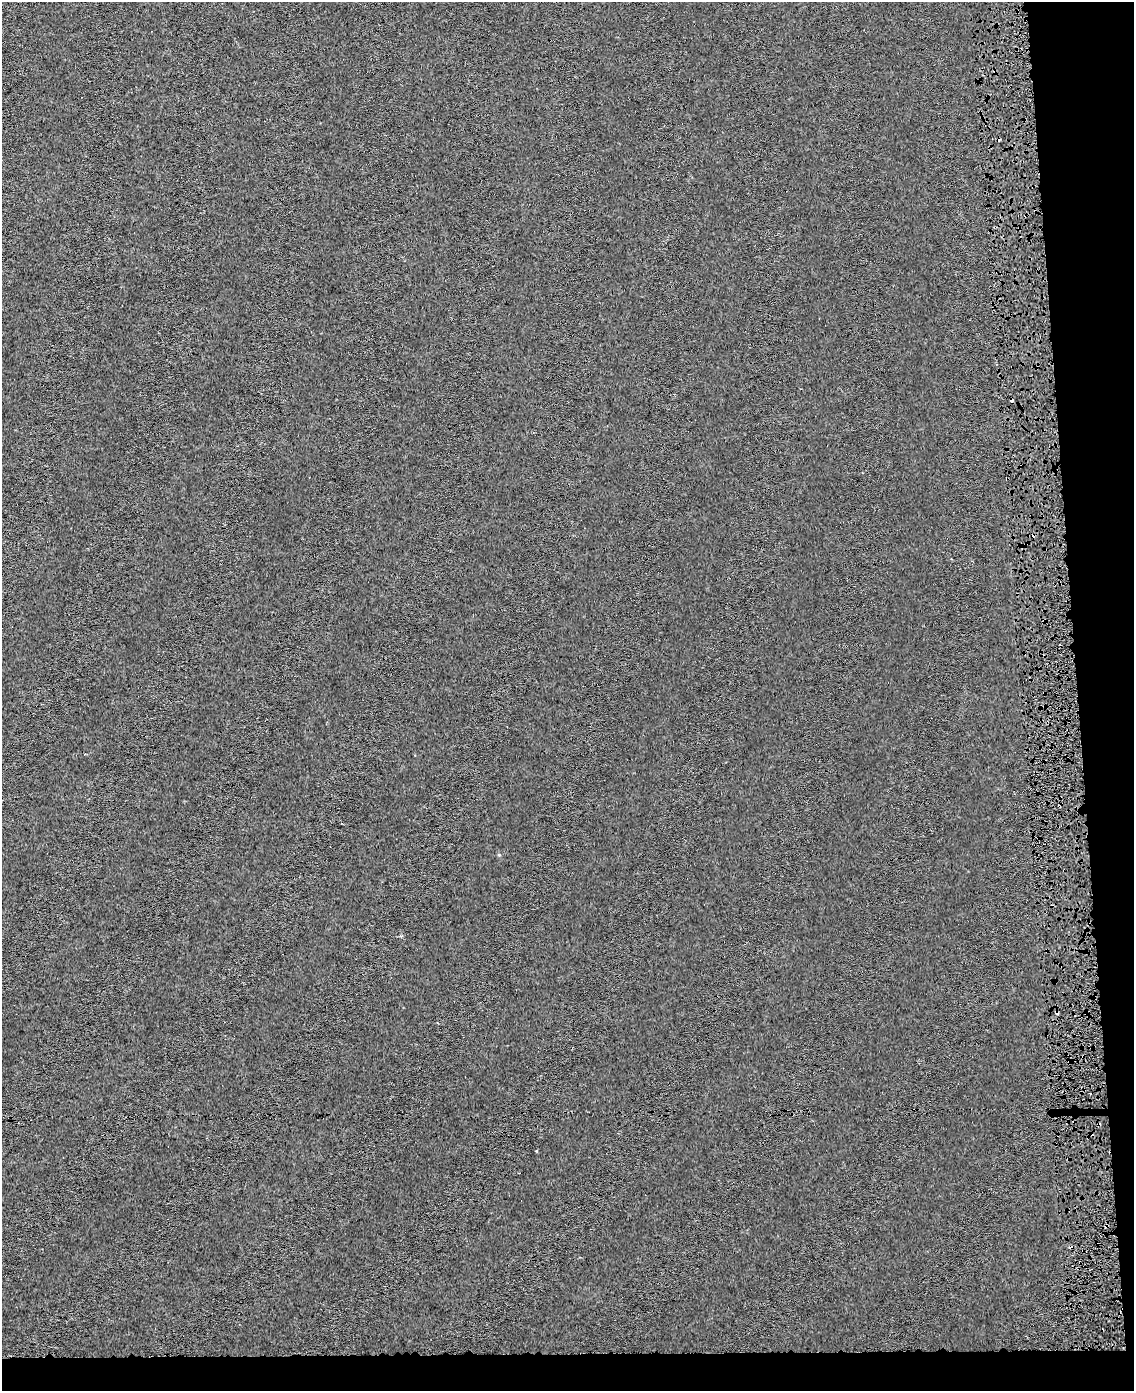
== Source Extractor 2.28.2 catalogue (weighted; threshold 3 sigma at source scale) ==
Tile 12 of 4 x 3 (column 4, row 3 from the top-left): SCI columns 3423-4554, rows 44-1432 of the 4580 x 4213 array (HDU 1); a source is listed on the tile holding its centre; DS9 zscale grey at full resolution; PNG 1136 x 1393 px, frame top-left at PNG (2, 2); no overlay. Shown black and unused: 8% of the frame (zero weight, under 4 of 8 exposures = <1% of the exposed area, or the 3 px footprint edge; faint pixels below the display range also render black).
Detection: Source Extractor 2.28.2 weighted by HDU 2 'WHT'; one run over the whole footprint, this tile lists its part. Background 6.73e-05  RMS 0.0013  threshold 0.00551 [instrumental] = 3 sigma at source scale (4.09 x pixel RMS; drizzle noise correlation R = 1.36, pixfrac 0.8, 0.0396/0.0396 arcsec/px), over >= 5 px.
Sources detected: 8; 4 cosmic-ray / hot-pixel residue — not listed; the other 4 listed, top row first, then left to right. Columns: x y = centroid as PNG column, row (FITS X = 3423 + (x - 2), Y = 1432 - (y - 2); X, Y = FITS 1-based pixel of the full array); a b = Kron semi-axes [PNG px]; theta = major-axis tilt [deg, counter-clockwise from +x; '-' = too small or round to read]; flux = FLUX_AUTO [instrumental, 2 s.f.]
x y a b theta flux
1069 1061 5 4 - 0.13
1099 1125 5 3 - 0.16
537 1151 3 3 - 0.3
1106 1225 4 3 - 0.22
Overlapping masked pixels (flux is a lower limit): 3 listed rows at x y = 1069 1061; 1099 1125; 1106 1225